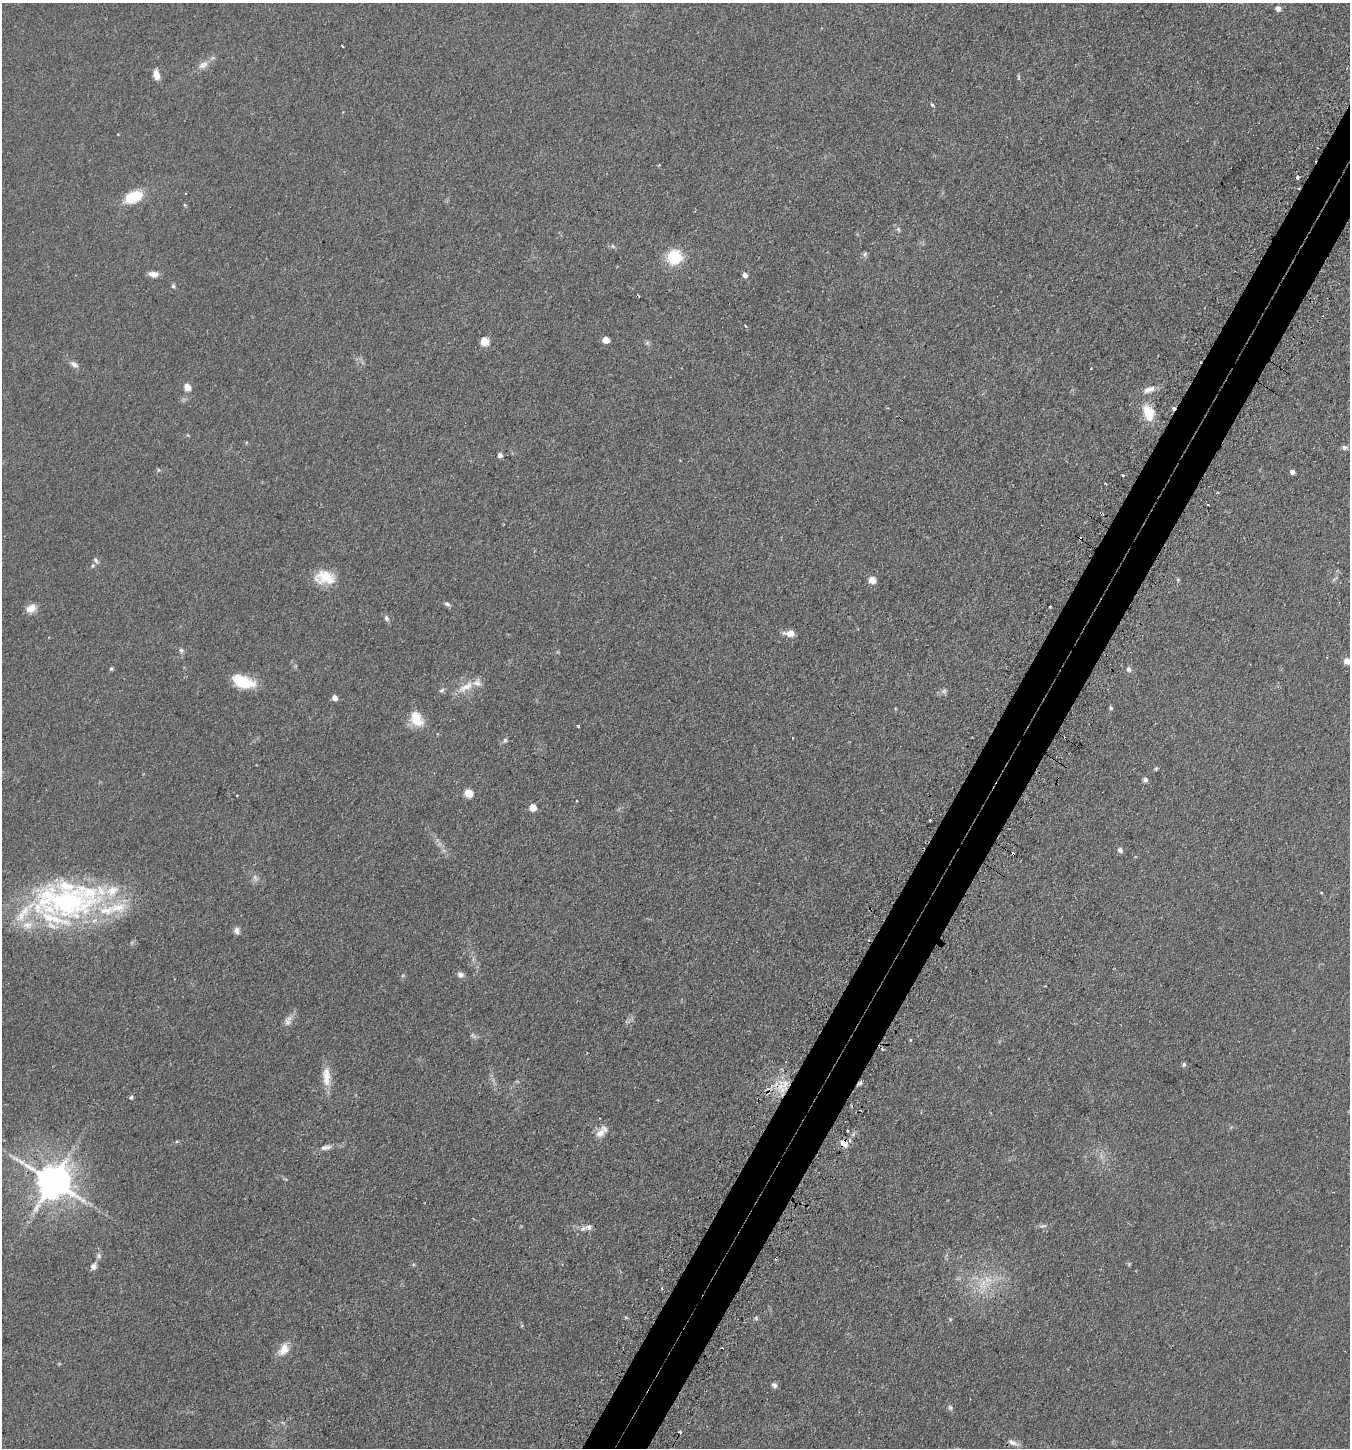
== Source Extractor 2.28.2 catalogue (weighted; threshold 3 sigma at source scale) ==
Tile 10 of 4 x 4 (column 2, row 3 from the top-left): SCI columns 1528-2875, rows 1491-2936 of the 5889 x 5876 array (HDU 1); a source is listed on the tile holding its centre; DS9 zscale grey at full resolution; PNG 1352 x 1450 px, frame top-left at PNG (2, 3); no overlay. Shown black and unused: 4% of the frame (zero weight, under 2 of 3 exposures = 4% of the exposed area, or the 3 px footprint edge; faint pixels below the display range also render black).
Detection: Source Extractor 2.28.2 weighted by HDU 2 'WHT'; one run over the whole footprint, this tile lists its part. Background 0.104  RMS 0.0075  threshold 0.0337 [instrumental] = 3 sigma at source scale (4.5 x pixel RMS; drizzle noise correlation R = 1.50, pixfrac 1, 0.05/0.05 arcsec/px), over >= 5 px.
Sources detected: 109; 2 too faint to see at this stretch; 13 cosmic-ray / hot-pixel residue — not listed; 9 inside a brighter listed object's ellipse — not listed separately; the other 85 listed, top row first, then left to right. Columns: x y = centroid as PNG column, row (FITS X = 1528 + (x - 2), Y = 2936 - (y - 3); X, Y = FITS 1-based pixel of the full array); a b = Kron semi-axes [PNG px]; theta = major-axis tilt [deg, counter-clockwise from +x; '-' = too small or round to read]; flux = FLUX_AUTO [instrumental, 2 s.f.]
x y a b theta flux
1278 8 8 7 - 2.7
342 46 3 2 - 0.77
203 65 15 9 25 5.2
156 75 11 6 -76 6.1
932 105 5 4 - 0.87
659 165 4 3 - 0.71
1297 177 3 3 - 2.3
133 197 17 10 22 27
898 229 7 5 -71 1.3
612 246 6 4 -88 0.9
865 254 7 5 48 1.5
674 257 12 12 - 31
153 274 11 6 -5 4.8
745 275 5 4 - 4
173 286 6 5 - 1.2
745 326 3 3 - 1.8
606 340 5 5 - 11
484 341 6 5 - 20
647 343 6 5 - 1.2
74 364 11 6 -29 3.3
187 387 8 7 - 5.6
1149 389 16 8 19 5.7
1148 413 23 13 -69 16
1345 447 8 6 3 2.2
500 455 5 5 - 2.7
158 470 5 3 - 0.8
1292 472 5 4 - 3.8
1123 475 3 3 - 1.8
1105 483 3 2 - 1.3
1218 492 3 3 - 0.82
1207 504 3 3 - 2.3
96 560 9 5 -53 1.7
325 577 24 16 -6 17
872 580 5 5 - 12
447 604 7 5 -35 1.8
31 608 12 9 33 5.8
386 618 8 6 -60 2
790 633 10 6 0 7.5
181 650 6 5 - 1.5
1347 661 9 8 - 4.2
111 669 5 4 - 1
1129 669 8 6 -72 2.1
243 682 25 12 -19 22
466 687 26 9 32 9.9
442 690 7 5 18 1.5
944 691 8 6 2 2
335 698 5 5 - 4.7
1111 708 6 4 -61 1.1
416 719 19 13 -61 14
578 726 3 3 - 1.7
793 738 3 2 - 0.5
505 740 7 5 60 1.5
1156 768 5 4 - 0.95
1145 780 6 5 - 2
469 793 5 5 - 24
237 796 2 2 - 0.63
533 807 5 5 - 12
930 820 3 3 - 0.99
1120 850 7 6 - 2.3
255 878 8 6 -70 2.5
66 902 95 43 -1 170
237 931 9 6 -69 2.8
460 975 7 6 - 3
287 1022 11 9 -85 3.7
910 1040 4 3 - 0.84
1184 1064 6 5 - 1.3
326 1076 27 10 -87 11
780 1086 12 10 27 9.9
131 1097 6 4 -78 1.3
848 1131 3 3 - 2
601 1132 18 9 48 7.3
844 1143 9 8 - 6.4
326 1147 17 6 11 4
53 1181 11 9 -31 1900
1043 1226 10 5 14 1.9
589 1227 10 8 21 3.6
99 1256 9 4 90 1.9
93 1266 8 7 - 2.9
983 1284 15 9 67 8.9
662 1288 4 2 - 0.73
756 1318 7 5 -48 1.2
284 1349 18 12 59 8.6
774 1385 8 6 -16 2.1
950 1407 7 6 - 1.6
1013 1443 16 6 -21 3.7
Overlapping masked pixels (flux is a lower limit): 2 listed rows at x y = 780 1086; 844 1143
Isophote crosses this tile's border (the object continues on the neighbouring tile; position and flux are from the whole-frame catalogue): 1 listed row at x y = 1347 661